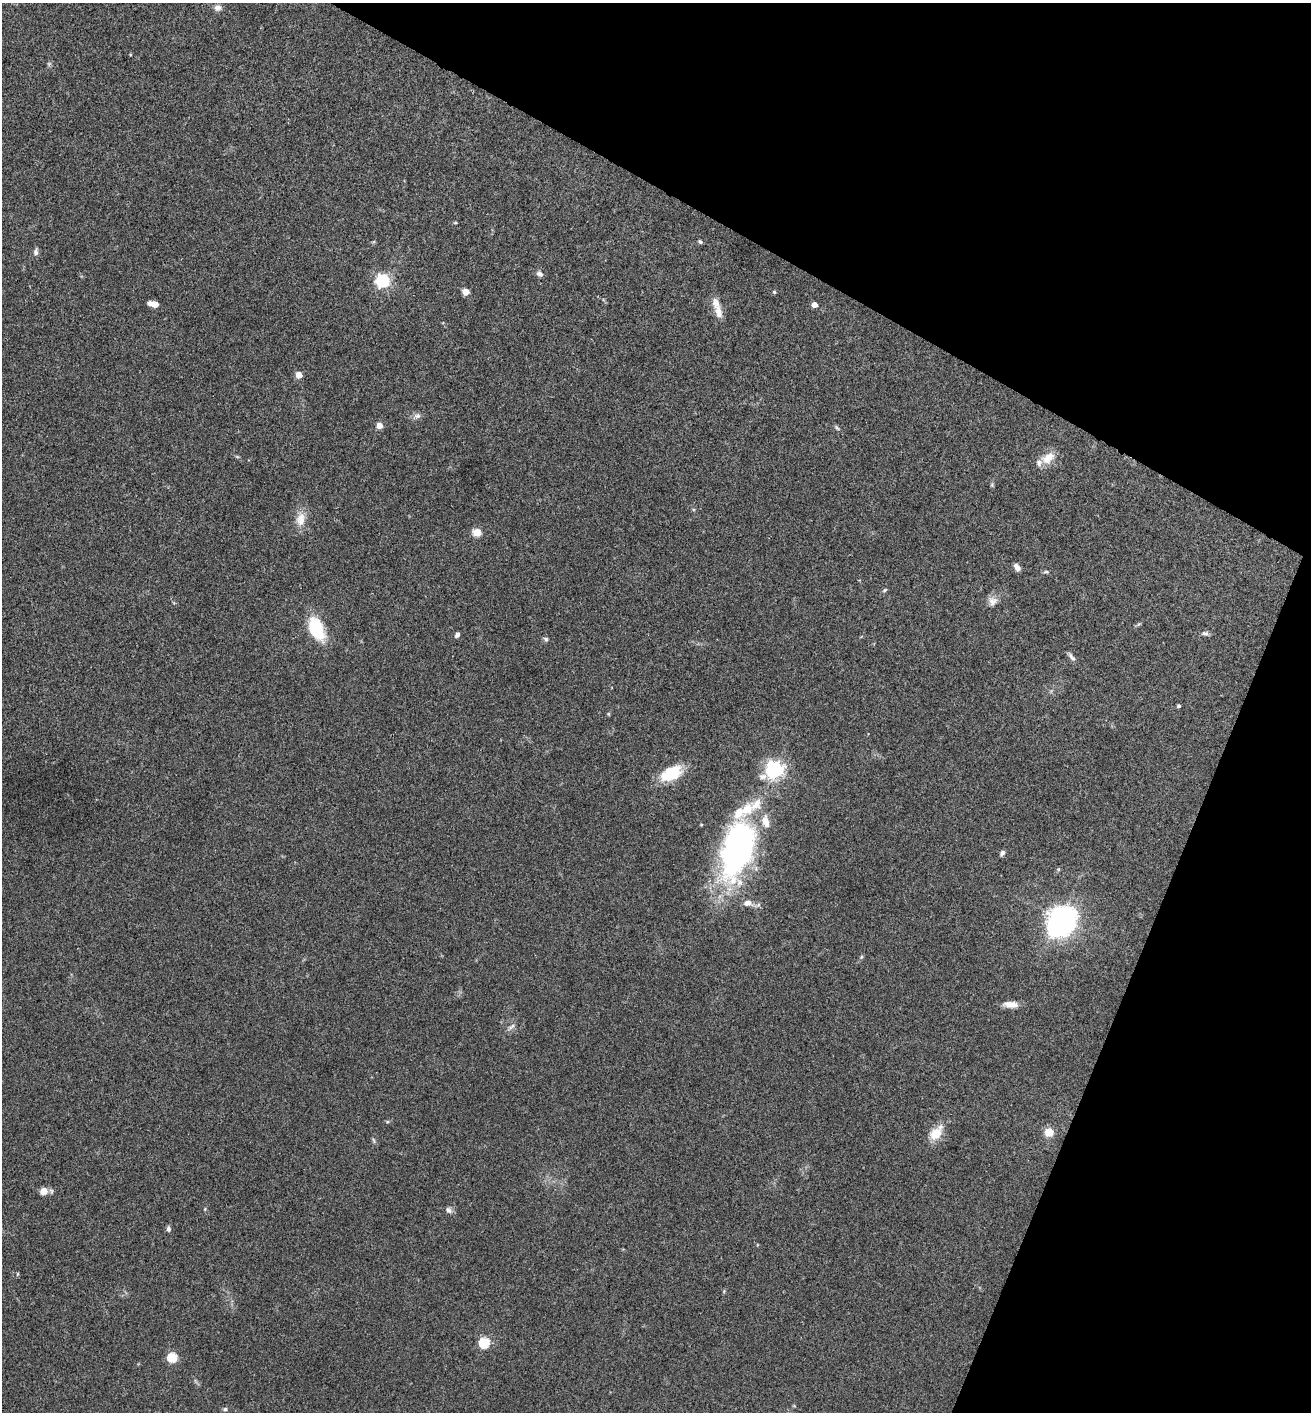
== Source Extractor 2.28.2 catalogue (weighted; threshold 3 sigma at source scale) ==
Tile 8 of 4 x 4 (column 4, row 2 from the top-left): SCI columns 4075-5383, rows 2825-4234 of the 5660 x 5650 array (HDU 1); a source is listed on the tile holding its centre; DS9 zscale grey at full resolution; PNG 1313 x 1414 px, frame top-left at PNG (2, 3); no overlay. Shown black and unused: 23% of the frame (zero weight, under 3 of 4 exposures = <1% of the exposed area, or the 3 px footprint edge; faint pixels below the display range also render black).
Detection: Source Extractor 2.28.2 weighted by HDU 2 'WHT'; one run over the whole footprint, this tile lists its part. Background 0.0661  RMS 0.0053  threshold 0.0238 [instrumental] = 3 sigma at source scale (4.5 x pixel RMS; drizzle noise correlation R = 1.50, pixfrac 1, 0.05/0.05 arcsec/px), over >= 5 px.
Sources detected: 60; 1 too faint to see at this stretch — not listed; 5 inside a brighter listed object's ellipse — not listed separately; the other 54 listed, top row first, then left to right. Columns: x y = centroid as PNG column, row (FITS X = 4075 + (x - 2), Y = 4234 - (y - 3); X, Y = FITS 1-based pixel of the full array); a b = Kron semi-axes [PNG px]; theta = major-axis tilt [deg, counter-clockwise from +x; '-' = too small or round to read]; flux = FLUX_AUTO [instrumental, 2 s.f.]
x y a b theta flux
218 8 9 8 - 2.4
455 223 5 3 - 0.56
700 242 6 4 -38 0.92
36 252 11 6 82 1.7
539 274 9 6 -37 1.8
383 281 6 6 - 110
466 292 5 4 - 11
774 292 4 4 - 0.72
154 304 9 5 -10 4.9
814 305 4 4 - 5.6
718 312 21 10 -77 5.4
299 375 5 4 - 8.6
417 416 10 7 16 2.1
379 425 4 4 - 8.7
837 428 8 4 -45 0.98
237 457 6 4 -2 0.63
1048 458 17 11 38 7.7
992 485 6 4 -47 0.67
300 519 20 13 79 6.8
477 532 5 5 - 18
1017 567 9 6 -60 2.4
1046 572 8 4 -5 0.93
885 590 7 4 28 0.81
992 601 12 12 - 3.6
1138 624 6 4 58 0.79
316 629 23 12 -66 29
1205 633 9 6 -1 1.6
457 635 6 5 - 1.6
546 639 7 6 - 1.2
1071 657 14 5 -52 1.9
1179 706 4 3 - 1.1
608 714 6 4 -88 0.56
775 769 7 6 - 240
671 773 26 15 27 18
737 849 76 32 74 150
1002 853 7 5 53 1.6
1058 869 5 3 - 0.54
748 903 12 8 -6 4
1061 918 13 11 75 350
861 957 6 4 71 0.7
1010 1004 18 7 -4 5
511 1027 13 5 42 1.7
1049 1132 8 7 - 7.8
936 1134 18 13 46 8.8
374 1140 8 4 -80 0.88
43 1191 9 8 - 4.4
205 1209 5 4 - 0.5
449 1210 10 7 -34 1.9
168 1229 7 5 -79 1.4
17 1274 6 3 71 0.53
724 1291 6 3 73 0.56
484 1342 5 5 - 45
172 1357 5 5 - 35
225 1409 5 4 - 0.86